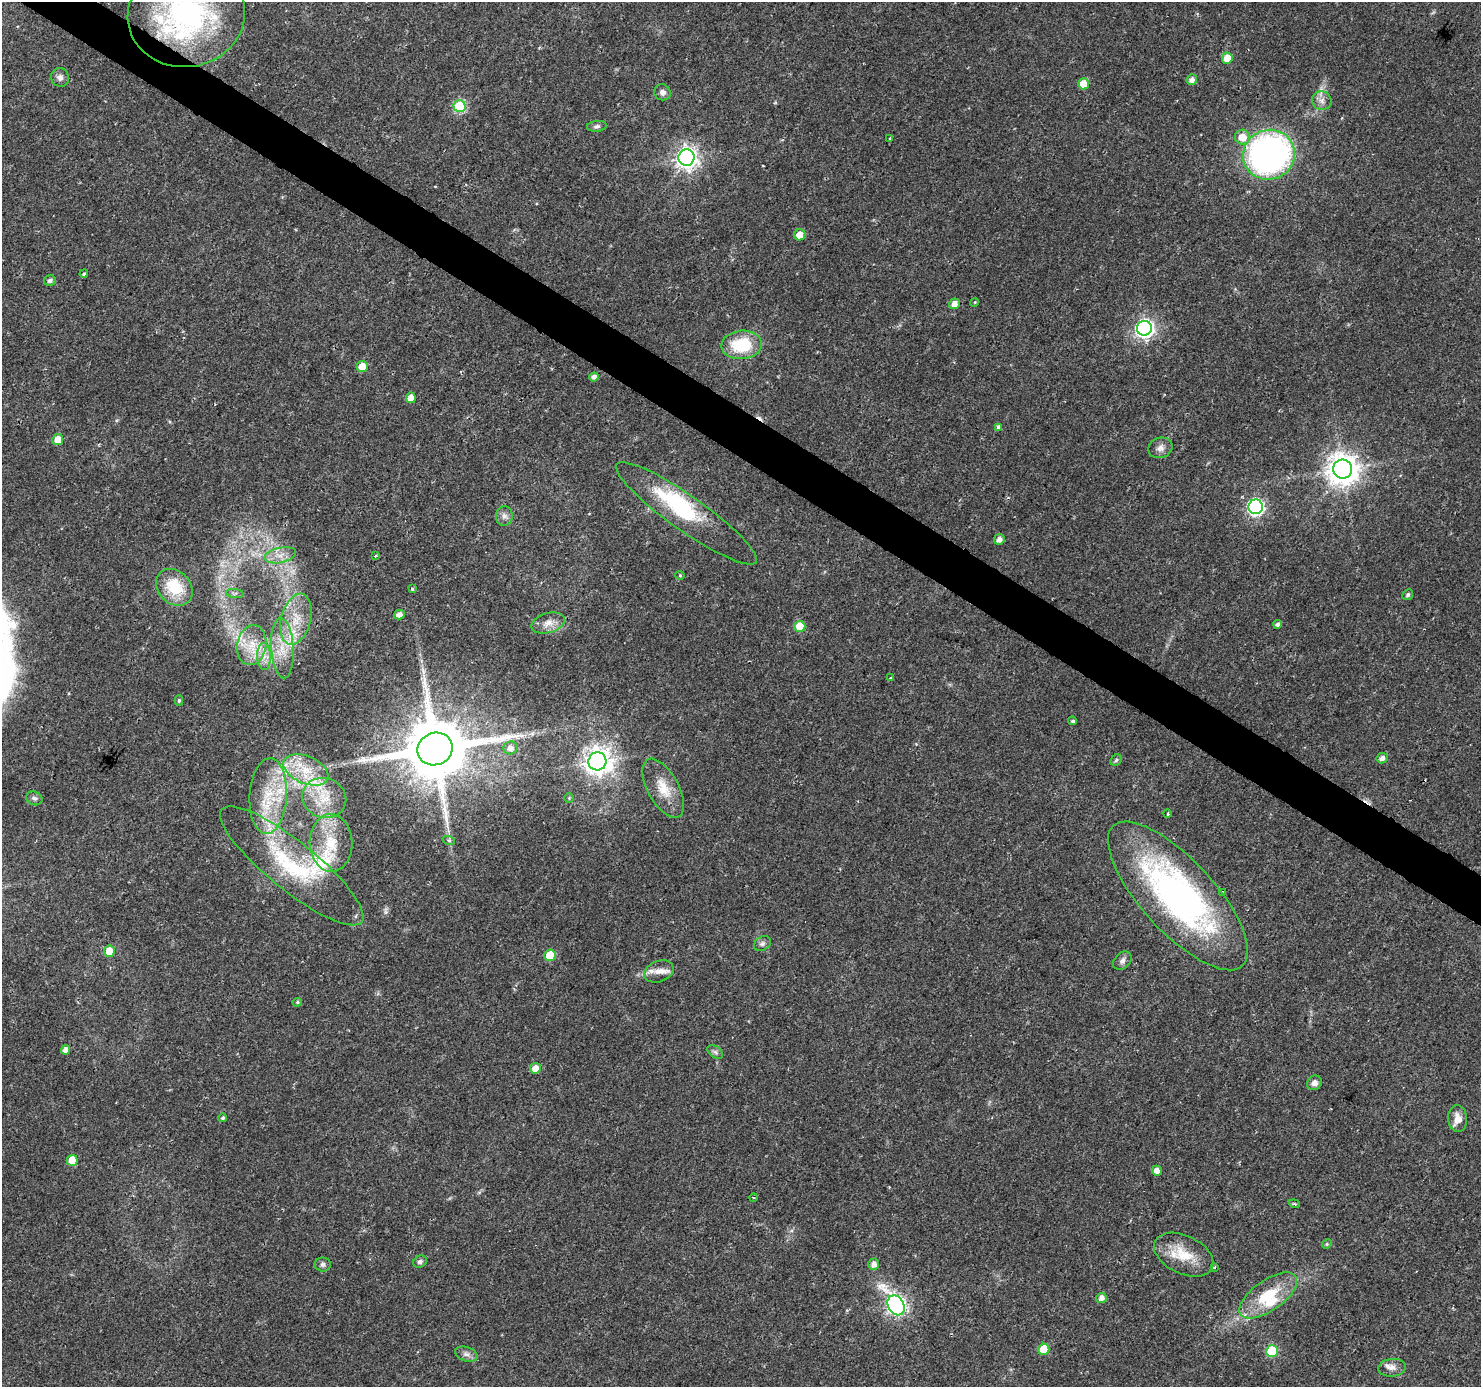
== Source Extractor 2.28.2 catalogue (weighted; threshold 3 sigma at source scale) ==
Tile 11 of 4 x 4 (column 3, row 3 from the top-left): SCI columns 2958-4436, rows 1571-2955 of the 5920 x 5979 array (HDU 1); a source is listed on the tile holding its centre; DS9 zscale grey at full resolution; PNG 1483 x 1389 px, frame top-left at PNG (2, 2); each listed source drawn as its Kron ellipse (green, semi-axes under 4 px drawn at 4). Shown black and unused: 3% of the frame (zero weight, under 2 of 3 exposures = <1% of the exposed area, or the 3 px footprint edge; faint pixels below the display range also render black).
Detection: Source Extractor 2.28.2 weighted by HDU 2 'WHT'; one run over the whole footprint, this tile lists its part. Background 0.0207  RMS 0.0028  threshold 0.0126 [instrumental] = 3 sigma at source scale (4.5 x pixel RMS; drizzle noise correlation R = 1.50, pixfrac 1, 0.0396/0.0396 arcsec/px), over >= 5 px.
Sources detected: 107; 1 inside a brighter object's white glare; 2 cosmic-ray / hot-pixel residue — neither listed nor drawn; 9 inside a brighter listed object's ellipse — not listed separately; the other 95 listed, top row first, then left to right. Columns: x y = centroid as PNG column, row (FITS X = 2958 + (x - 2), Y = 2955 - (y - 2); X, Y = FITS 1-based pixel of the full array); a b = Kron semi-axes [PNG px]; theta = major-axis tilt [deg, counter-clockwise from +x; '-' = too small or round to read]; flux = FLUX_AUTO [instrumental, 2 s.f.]
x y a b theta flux
186 15 59 52 9 67
1227 58 6 5 - 3.8
60 77 10 8 -68 1.2
1192 80 5 5 - 1.5
1084 84 5 5 - 4.8
662 92 8 8 - 1.2
1322 101 10 9 - 1.6
460 106 6 6 - 25
597 126 10 5 7 0.74
1242 137 7 7 - 4.1
890 138 3 2 - 0.26
1269 155 26 24 22 110
686 158 8 8 - 160
800 235 5 5 - 3.8
84 274 4 3 - 0.41
50 280 6 5 - 1
975 302 4 3 - 0.25
954 304 5 5 - 2.2
1144 328 7 7 - 110
742 345 20 14 4 13
362 366 5 5 - 3.7
594 377 4 4 - 1.3
411 398 5 5 - 2.8
998 427 4 3 - 1.5
58 440 5 5 - 3.5
1160 448 12 10 22 1.7
1343 469 9 9 - 430
1256 507 7 7 - 62
686 513 85 17 -35 23
504 516 9 8 - 1.4
999 539 5 5 - 1.4
280 555 16 7 12 2.8
376 556 3 3 - 1.2
680 575 4 4 - 0.32
174 587 20 16 -46 11
412 589 3 3 - 1.6
235 593 9 4 -6 0.72
1408 595 6 5 - 0.63
399 615 5 4 - 1.9
296 619 26 14 75 8.3
548 623 17 10 16 2.7
1278 624 4 4 - 0.89
800 626 5 5 - 7.1
252 645 20 14 81 7
282 648 30 11 -87 7.2
264 656 13 7 -89 2.5
891 678 4 4 - 0.26
179 700 5 4 - 0.44
1073 721 4 4 - 0.61
510 748 7 6 - 1.6
435 749 18 16 23 2900
1382 758 6 5 - 1.4
1116 760 6 5 - 0.5
597 761 9 9 - 300
306 770 24 13 -23 8.6
663 788 32 15 -61 6.9
268 796 38 18 86 15
34 798 8 6 -23 0.86
324 798 22 20 -21 9.1
569 798 5 5 - 0.38
1167 814 4 3 - 0.43
449 841 6 4 -20 0.43
331 843 29 21 -88 11
292 866 90 24 -39 27
1223 892 3 3 - 0.75
1178 896 95 36 -47 98
762 944 9 6 32 0.91
109 951 5 5 - 5.3
550 955 6 5 - 7.1
1122 961 10 7 46 1.2
659 971 15 10 20 2.8
297 1002 5 4 - 0.39
65 1050 5 4 - 1.7
715 1052 9 5 -36 0.78
535 1068 5 5 - 3.1
1314 1083 8 7 - 1.3
223 1118 4 4 - 0.51
1458 1119 13 9 -84 2.9
72 1160 5 5 - 5.1
1157 1171 5 5 - 1.7
753 1197 4 2 - 0.32
1294 1204 5 4 - 0.48
1327 1244 5 4 - 0.3
1184 1255 32 19 -26 8.5
420 1262 7 6 - 0.87
323 1264 8 7 - 0.92
874 1264 6 5 - 1.7
1214 1267 3 3 - 0.34
1268 1295 33 15 35 12
1101 1298 5 5 - 1.6
896 1305 10 8 -61 120
1044 1349 5 5 - 8.9
1272 1351 6 6 - 16
466 1354 12 7 -18 1.3
1392 1368 14 8 8 1.9
Overlapping masked pixels (flux is a lower limit): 2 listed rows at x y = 186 15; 1269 155
Isophote crosses this tile's border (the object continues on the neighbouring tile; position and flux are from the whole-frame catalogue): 1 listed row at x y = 186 15